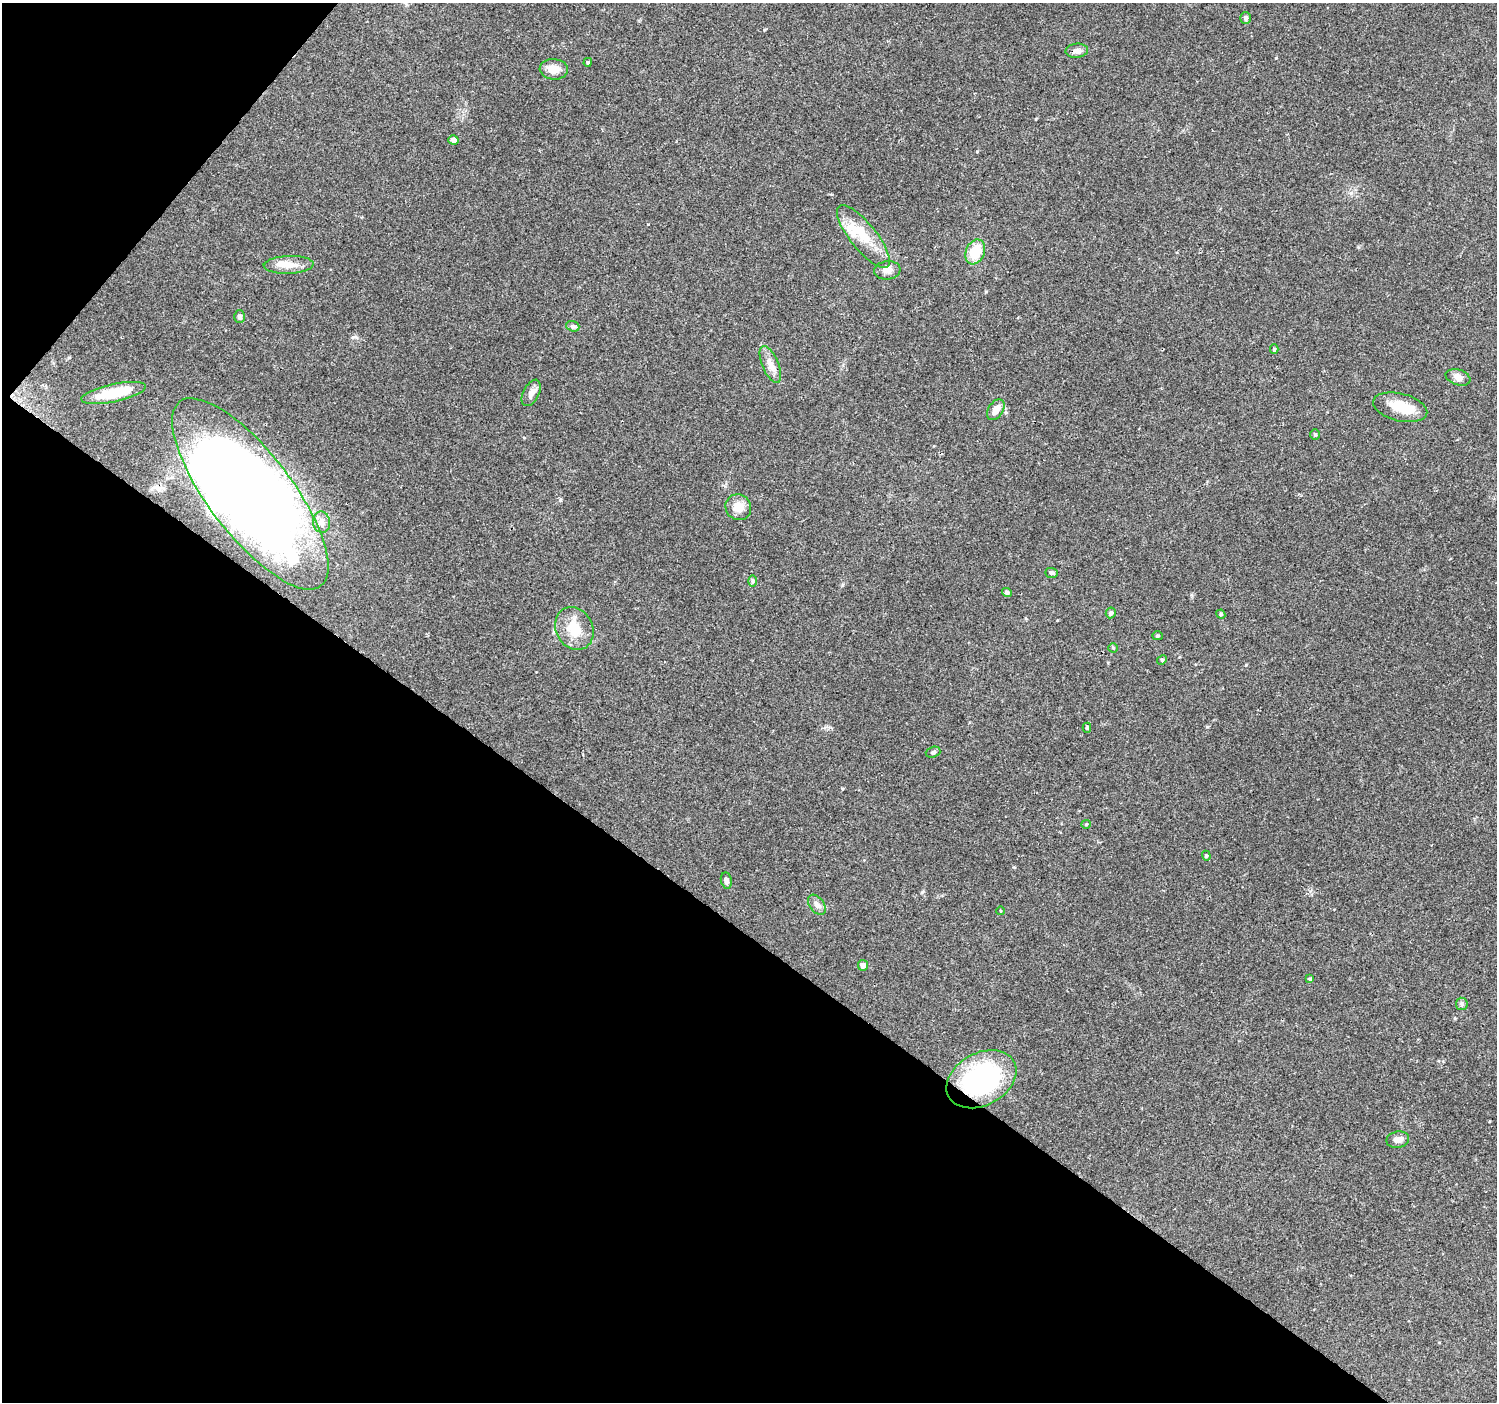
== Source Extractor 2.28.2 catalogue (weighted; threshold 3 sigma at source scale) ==
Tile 9 of 4 x 4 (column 1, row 3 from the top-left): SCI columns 8-1502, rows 1644-3043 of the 5987 x 6020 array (HDU 1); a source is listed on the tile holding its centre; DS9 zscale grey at full resolution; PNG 1499 x 1404 px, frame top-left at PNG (2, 3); each listed source drawn as its Kron ellipse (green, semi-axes under 4 px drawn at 4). Shown black and unused: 37% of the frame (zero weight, under 2 of 3 exposures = <1% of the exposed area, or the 3 px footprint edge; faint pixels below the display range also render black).
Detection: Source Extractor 2.28.2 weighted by HDU 2 'WHT'; one run over the whole footprint, this tile lists its part. Background 0.119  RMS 0.0081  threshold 0.0365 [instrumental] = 3 sigma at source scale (4.5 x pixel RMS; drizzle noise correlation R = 1.50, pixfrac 1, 0.0396/0.0396 arcsec/px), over >= 5 px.
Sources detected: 51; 5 inside a brighter object's white glare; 1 cosmic-ray / hot-pixel residue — neither listed nor drawn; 2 inside a brighter listed object's ellipse — not listed separately; the other 43 listed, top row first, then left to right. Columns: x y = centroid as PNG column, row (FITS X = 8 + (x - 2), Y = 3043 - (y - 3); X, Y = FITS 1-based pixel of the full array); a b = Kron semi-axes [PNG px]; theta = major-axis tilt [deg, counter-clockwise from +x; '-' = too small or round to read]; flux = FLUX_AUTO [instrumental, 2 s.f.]
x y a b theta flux
1245 18 6 5 - 2.1
1077 51 11 7 4 4
588 62 4 4 - 1.3
554 69 14 10 -4 7.9
453 140 5 4 - 4
863 236 39 13 -51 22
975 252 13 9 67 21
289 265 25 9 2 9.7
887 270 13 9 6 4.5
240 317 6 5 - 2
573 326 7 5 -19 1.7
1274 349 5 4 - 1
770 364 20 8 -67 7.1
1458 377 13 8 -17 4.7
114 393 33 9 12 23
531 393 14 8 62 4.3
1400 407 27 13 -14 20
996 410 11 7 57 6.4
1315 435 5 4 - 1
250 494 116 41 -52 960
738 507 13 12 - 9.4
321 522 10 8 -81 4.7
1051 573 6 5 - 1.3
752 581 6 4 89 1.2
1007 592 5 4 - 2.2
1111 613 5 5 - 2
1221 614 5 4 - 1.1
574 629 22 18 -63 18
1157 636 5 4 - 1.1
1113 648 4 4 - 0.81
1162 660 5 4 - 0.94
1087 728 5 4 - 1.1
933 752 7 5 18 1.6
1086 824 5 4 - 0.81
1206 856 5 4 - 1
726 880 8 5 -80 2.4
817 905 11 7 -54 3.4
1001 911 4 3 - 0.57
863 965 5 5 - 3.7
1310 979 4 4 - 1.3
1462 1004 6 5 - 1.6
981 1079 37 26 29 110
1398 1140 11 8 12 4.2
Overlapping masked pixels (flux is a lower limit): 2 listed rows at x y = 250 494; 981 1079
Unlisted compact peaks at least as high as the median listed source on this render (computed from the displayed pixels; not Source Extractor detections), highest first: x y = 1276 58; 353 337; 560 500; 977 151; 1207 727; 1246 665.